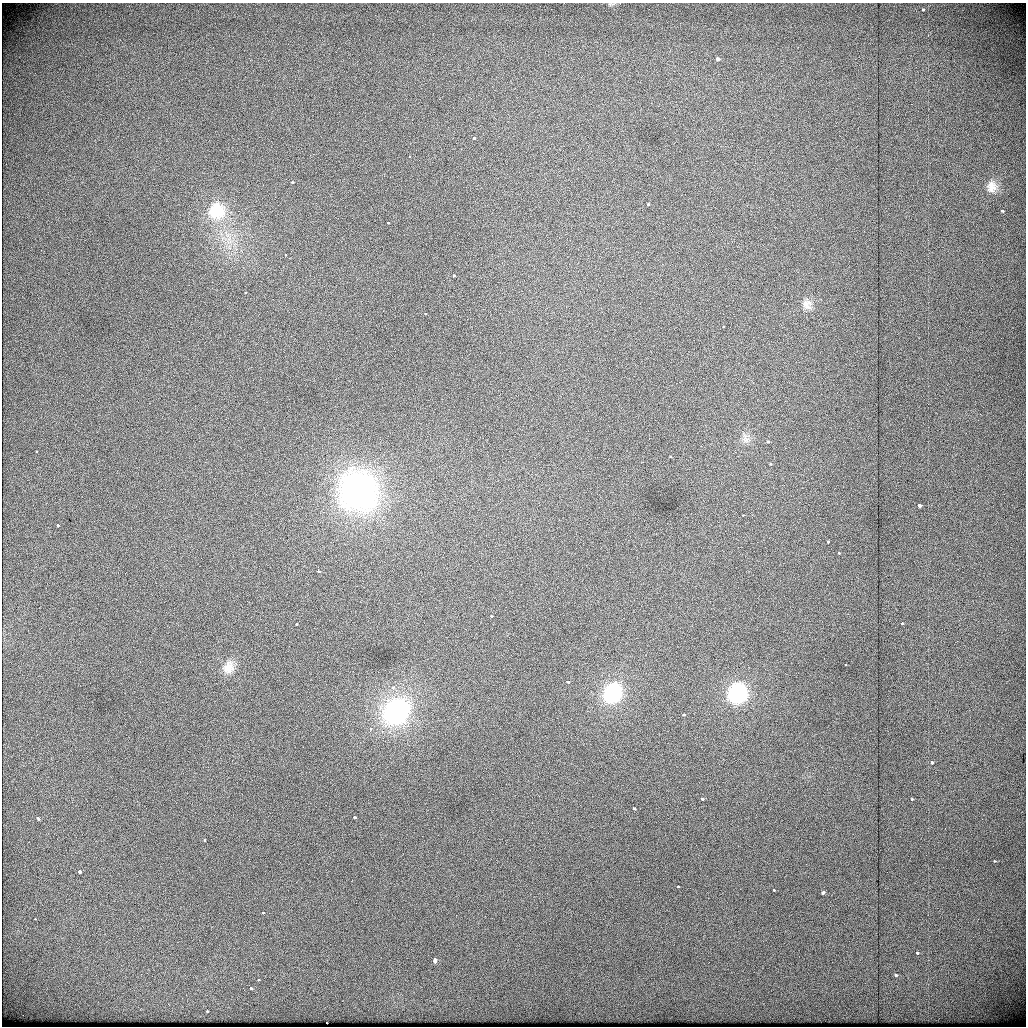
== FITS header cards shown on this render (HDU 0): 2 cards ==
NAXIS1  =                 1024          /
NAXIS2  =                 1024          /

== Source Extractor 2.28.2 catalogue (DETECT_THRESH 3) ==
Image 1024 x 1024 px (HDU 0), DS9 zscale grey, 1 PNG px = 1 image px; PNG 1028 x 1028 px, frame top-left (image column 1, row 1024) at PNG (2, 3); no overlay
Background 438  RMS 1.8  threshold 5.28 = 3 sigma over >= 5 px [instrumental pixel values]
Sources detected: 61; all 61 listed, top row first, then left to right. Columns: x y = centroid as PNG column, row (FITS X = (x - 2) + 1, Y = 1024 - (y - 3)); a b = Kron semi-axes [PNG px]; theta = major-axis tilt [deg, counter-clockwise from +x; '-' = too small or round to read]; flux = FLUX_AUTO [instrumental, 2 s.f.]
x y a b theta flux
923 9 3 3 - 620
718 59 4 3 - 2300
911 104 2 2 - 54
474 138 3 3 - 850
409 156 3 2 - 140
292 182 3 3 - 310
991 187 12 9 -85 800
648 204 3 3 - 410
216 211 21 20 - 3600
1002 211 3 3 - 250
388 223 3 3 - 310
285 255 3 2 - 80
454 276 3 3 - 950
245 292 3 2 - 220
807 304 17 15 -67 1500
425 314 3 2 - 170
723 327 3 2 - 180
745 438 17 10 -61 1200
767 442 3 3 - 320
36 451 3 2 - 270
670 457 3 3 - 320
770 464 3 3 - 250
358 491 42 39 -65 38000
920 505 3 3 - 2800
743 515 3 3 - 180
58 525 3 3 - 610
827 542 3 3 - 450
838 553 3 3 - 730
319 571 4 3 - 1100
491 616 3 2 - 210
296 624 3 3 - 530
902 624 3 3 - 570
845 665 3 2 - 200
228 667 14 12 62 1200
567 682 4 3 - 480
393 687 5 4 - 360
612 693 22 19 60 8500
737 694 20 18 66 9700
396 712 26 22 45 22000
684 715 3 3 - 390
931 762 4 3 - 500
702 798 4 3 - 550
912 799 3 3 - 400
634 808 3 3 - 350
354 817 3 3 - 700
38 818 4 3 - 830
204 840 3 3 - 200
994 861 3 3 - 250
79 872 3 3 - 2700
678 887 3 3 - 260
774 890 3 2 - 220
823 892 3 3 - 760
263 913 4 3 - 310
35 919 3 3 - 240
917 952 3 3 - 380
435 959 4 3 - 3000
896 975 3 3 - 1600
259 980 4 3 - 130
251 988 3 3 - 430
207 1011 3 3 - 510
326 1023 3 2 - 230